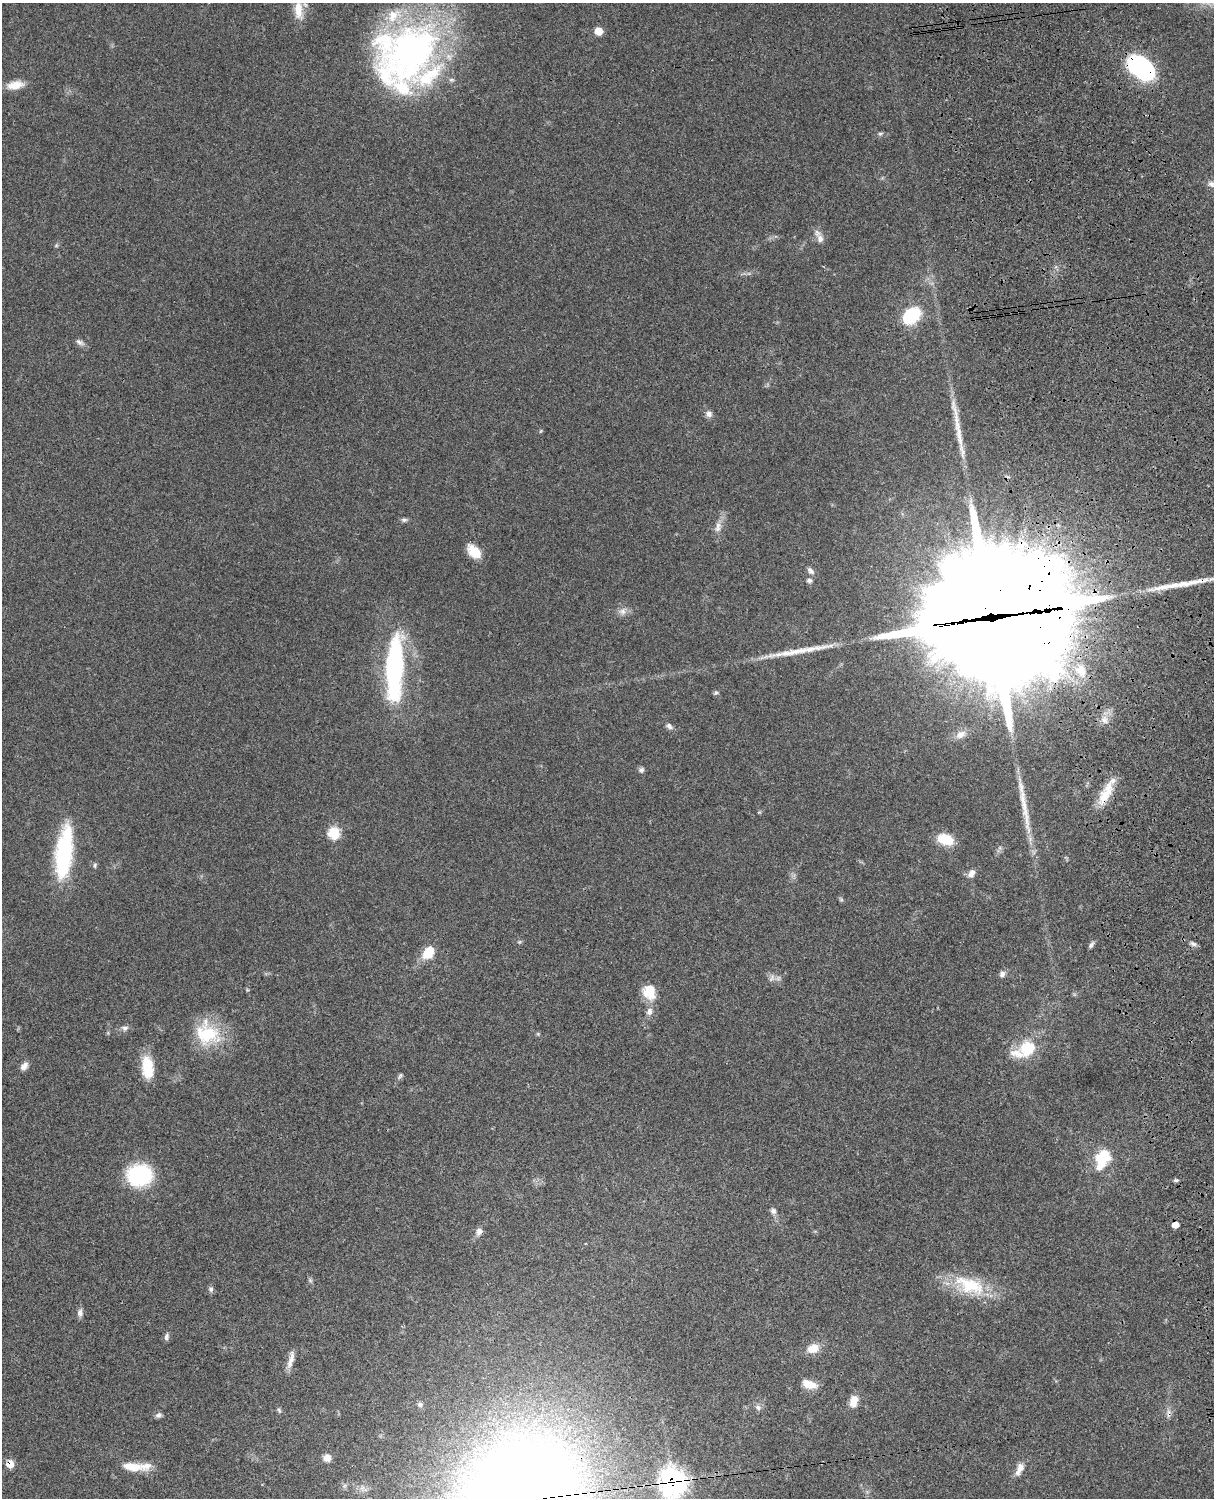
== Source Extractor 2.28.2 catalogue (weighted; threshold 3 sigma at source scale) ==
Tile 6 of 4 x 3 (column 2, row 2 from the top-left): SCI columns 1335-2546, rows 1772-3267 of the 5092 x 4924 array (HDU 1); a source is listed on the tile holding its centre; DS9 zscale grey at full resolution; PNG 1216 x 1500 px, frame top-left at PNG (2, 3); no overlay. Shown black and unused: <1% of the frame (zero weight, under 3 of 4 exposures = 6% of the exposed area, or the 3 px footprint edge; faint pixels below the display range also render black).
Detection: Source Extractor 2.28.2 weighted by HDU 2 'WHT'; one run over the whole footprint, this tile lists its part. Background 0.0791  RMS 0.0058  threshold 0.026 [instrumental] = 3 sigma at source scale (4.5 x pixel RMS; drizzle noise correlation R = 1.50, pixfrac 1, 0.05/0.05 arcsec/px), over >= 5 px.
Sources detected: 88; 1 inside a brighter object's white glare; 4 long thin detections or spike segments (spike, bleed or trail) — not listed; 10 inside a brighter listed object's ellipse — not listed separately; the other 73 listed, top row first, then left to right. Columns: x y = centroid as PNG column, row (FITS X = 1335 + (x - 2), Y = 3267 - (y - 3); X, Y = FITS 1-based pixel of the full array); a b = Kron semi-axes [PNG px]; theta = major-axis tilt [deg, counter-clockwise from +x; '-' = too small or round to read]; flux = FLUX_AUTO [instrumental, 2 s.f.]
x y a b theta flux
298 10 27 11 -86 9.3
598 31 7 6 - 8.2
412 52 86 59 49 210
1141 68 30 17 -38 66
15 85 21 10 10 7.7
880 134 7 5 16 1.1
1211 184 11 8 -39 3.1
820 239 12 9 -83 3.5
56 246 6 4 19 0.75
912 315 18 13 44 32
80 342 13 7 -27 2.2
709 414 9 8 - 2.5
404 520 9 5 0 1.3
718 527 16 8 75 4.4
474 551 17 11 -45 9.4
811 571 11 7 -47 2.2
809 580 6 6 - 1.7
622 611 11 10 - 3.3
992 628 68 45 -3 14000
394 667 77 20 87 89
1081 671 21 15 -62 16
716 693 7 5 40 1.1
1104 720 11 9 -58 3.9
669 726 10 7 -41 2
961 734 14 9 27 4.7
641 770 7 7 - 1.5
1106 792 39 10 63 13
334 833 7 7 - 29
945 839 18 11 -15 14
64 854 49 17 85 60
95 865 7 5 80 0.96
971 873 12 8 62 3.1
841 900 6 4 -1 0.79
519 942 6 4 43 0.79
1193 944 9 5 -30 1.7
1091 945 10 5 58 1.4
429 952 15 10 52 13
1002 974 8 7 - 2.2
772 978 12 6 57 2.3
649 992 18 15 -71 12
649 1011 10 7 73 3
125 1028 11 7 1 2.2
207 1033 34 28 -40 30
538 1034 6 4 -45 0.71
1028 1048 24 20 41 20
24 1066 11 7 51 2.9
147 1067 25 12 -83 18
400 1076 9 5 57 1.2
1104 1157 22 18 49 18
139 1175 21 18 3 55
1176 1180 7 5 -1 1.1
773 1211 8 7 - 2.1
1175 1225 6 5 - 5.9
479 1232 10 8 69 2.7
310 1280 6 5 - 1
970 1285 48 22 -23 31
211 1289 8 6 -81 1.5
80 1313 11 7 -90 2.3
166 1337 10 6 76 1.7
813 1348 16 11 17 7.4
291 1360 25 6 76 4.6
809 1384 17 9 -15 7.5
854 1401 14 9 77 6.6
420 1405 7 6 - 1.6
758 1407 8 7 - 1.9
279 1410 8 4 -63 1
1169 1413 14 5 87 2.4
158 1415 8 7 - 1.8
327 1458 8 8 - 4
10 1464 6 6 - 8.8
132 1467 29 10 -8 11
1019 1469 19 9 66 5
673 1482 10 10 - 550
Overlapping masked pixels (flux is a lower limit): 7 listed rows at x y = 1141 68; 992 628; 1106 792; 1175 1225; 1169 1413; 10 1464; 673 1482
Isophote crosses this tile's border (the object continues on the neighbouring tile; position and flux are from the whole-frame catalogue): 3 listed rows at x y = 298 10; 1211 184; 673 1482